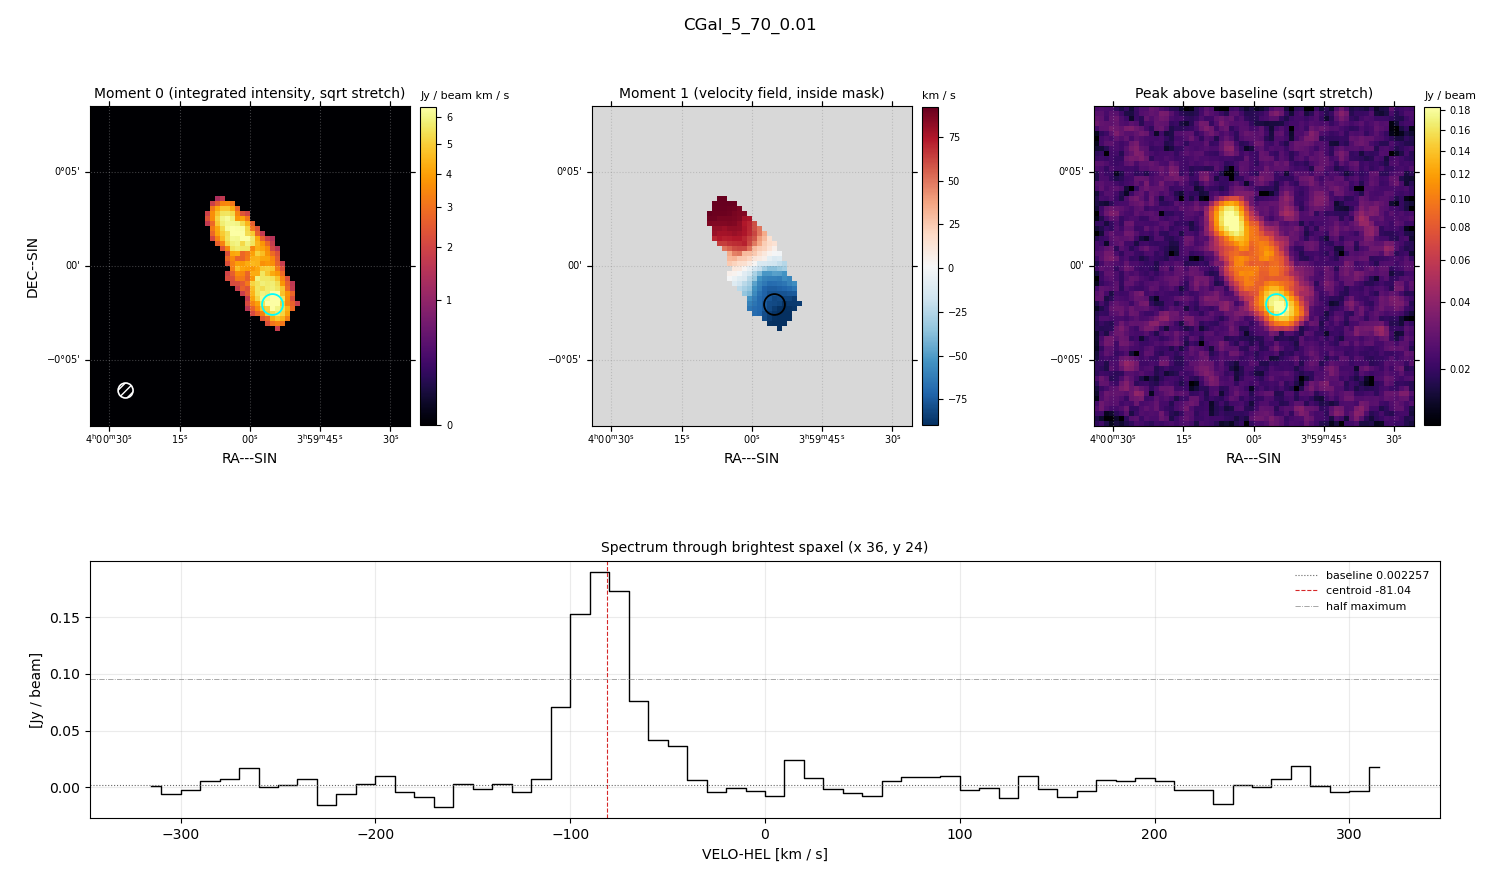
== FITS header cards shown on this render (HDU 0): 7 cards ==
OBJECT  = 'CGal_5_70_0.01'
BUNIT   = 'JY/BEAM '           /
CTYPE1  = 'RA---SIN'           /
CTYPE2  = 'DEC--SIN'           /
CTYPE3  = 'VELO-HEL'           /
NAXIS3  =                   64 / length of data axis 3
CUNIT3  = 'km/s    '           /

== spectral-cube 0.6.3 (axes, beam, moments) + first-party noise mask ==
SpectralCube HDU 0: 64 channels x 64 x 64 spaxels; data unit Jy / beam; figure title: CGal_5_70_0.01
Units: BUNIT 'JY/BEAM' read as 'Jy/beam' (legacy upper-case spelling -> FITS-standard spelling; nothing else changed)
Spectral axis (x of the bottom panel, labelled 'VELO-HEL [km / s]'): -315 .. 315 km / s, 64 channels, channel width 10 km / s
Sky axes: RA---SIN/DEC--SIN; field 17.1' x 17.1' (16 arcsec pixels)
Beam (drawn as the hatched ellipse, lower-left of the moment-0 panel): BMAJ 48 arcsec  BMIN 48 arcsec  BPA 0 deg
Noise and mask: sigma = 0.010 Jy / beam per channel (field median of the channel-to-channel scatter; agrees with the line-free scatter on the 3841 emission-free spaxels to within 2%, no correlation factor applied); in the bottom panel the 59 channels outside the line scatter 7.8e-03 Jy / beam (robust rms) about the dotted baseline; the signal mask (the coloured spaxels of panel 2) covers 6% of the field
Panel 1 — Moment 0 (line voxels x channel width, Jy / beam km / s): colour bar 0 .. 6.41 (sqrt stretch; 0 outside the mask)
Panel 2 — Moment 1 (intensity-weighted velocity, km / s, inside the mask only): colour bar -90 .. 92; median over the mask -0
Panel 3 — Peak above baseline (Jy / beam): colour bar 0.0147 .. 0.184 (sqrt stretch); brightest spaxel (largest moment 0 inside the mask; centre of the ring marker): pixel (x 36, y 24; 0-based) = FK5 03h59m56s -00d02m00s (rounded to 2 s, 20 arcsec steps: no finer than the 16 arcsec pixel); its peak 0.187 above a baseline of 0.002257
Panel 4 — spectrum at that spaxel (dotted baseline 0.002257 Jy / beam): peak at -85 km / s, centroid -81.04 km / s (red dashed line; intensity-weighted over the run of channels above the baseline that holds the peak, -120 .. -30 km / s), W50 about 30 km / s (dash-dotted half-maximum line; edge to edge of the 3 channels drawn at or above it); detected line -110 .. -60 km / s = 5 of 64 channels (8%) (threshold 4 sigma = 0.04 Jy / beam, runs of >= 3 channels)